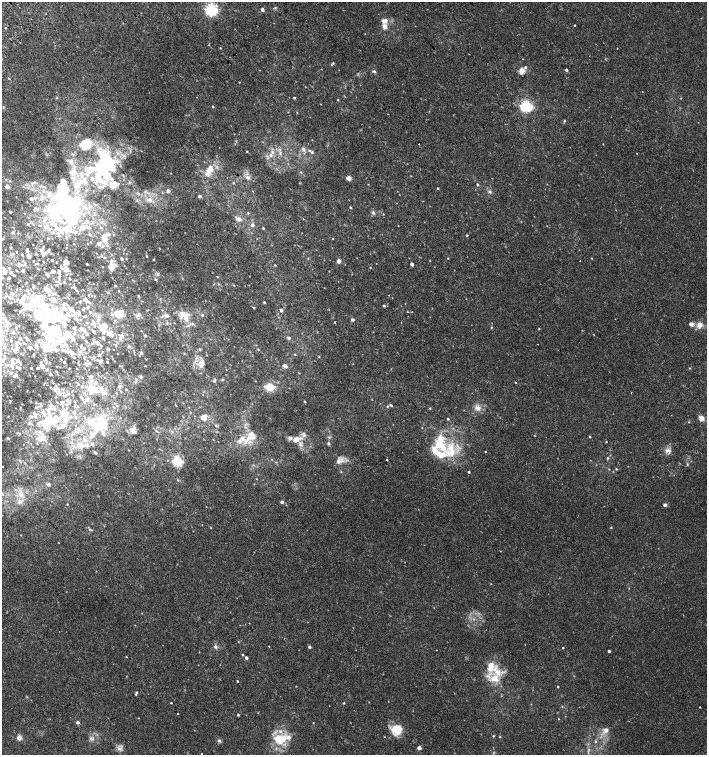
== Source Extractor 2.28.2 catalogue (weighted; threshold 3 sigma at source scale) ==
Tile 11 of 4 x 4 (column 3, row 3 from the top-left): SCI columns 2999-4407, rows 1543-3047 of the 6060 x 6084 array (HDU 1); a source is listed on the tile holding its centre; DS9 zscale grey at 2 x 2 block average (1 PNG px = mean of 2 x 2 image px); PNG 709 x 757 px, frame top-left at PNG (2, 2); no overlay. Shown black and unused: <1% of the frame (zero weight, under 2 of 3 exposures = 2% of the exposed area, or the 3 px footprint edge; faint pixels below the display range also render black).
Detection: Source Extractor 2.28.2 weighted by HDU 2 'WHT'; one run over the whole footprint, this tile lists its part. Background 0.00538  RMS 0.0026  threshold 0.0118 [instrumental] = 3 sigma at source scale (4.5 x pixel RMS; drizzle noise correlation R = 1.50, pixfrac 1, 0.0396/0.0396 arcsec/px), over >= 5 px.
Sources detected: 471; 2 too faint to see at this stretch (2 x 2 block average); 12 inside a brighter object's white glare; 1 cosmic-ray / hot-pixel residue — not listed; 1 coinciding with a brighter row at this scale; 103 inside a brighter listed object's ellipse — not listed separately; the other 352 listed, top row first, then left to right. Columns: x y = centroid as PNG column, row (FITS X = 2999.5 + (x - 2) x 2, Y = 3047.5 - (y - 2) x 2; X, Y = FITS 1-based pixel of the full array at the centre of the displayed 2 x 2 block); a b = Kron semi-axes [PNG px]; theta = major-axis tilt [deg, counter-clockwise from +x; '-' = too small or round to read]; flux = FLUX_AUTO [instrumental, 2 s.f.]
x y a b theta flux
211 10 4 4 - 150
262 10 3 2 - 2.6
385 21 9 6 18 3.4
575 25 2 2 - 0.8
5 27 2 2 - 3.7
209 45 2 2 - 0.29
220 48 2 2 - 0.41
617 48 2 2 - 0.23
333 63 3 3 - 0.74
525 67 4 3 - 0.98
566 70 2 2 - 1.6
374 71 6 3 -21 0.94
522 71 3 3 - 17
9 78 3 2 - 0.5
57 98 3 3 - 0.46
294 98 2 2 - 0.75
338 100 2 2 - 0.44
526 106 4 4 - 130
3 107 3 2 - 0.38
213 107 2 2 - 0.69
297 113 2 2 - 0.32
388 114 2 2 - 0.35
564 121 3 3 - 0.68
419 144 2 2 - 0.3
303 149 6 4 -64 1.8
247 151 2 2 - 0.43
312 152 3 3 - 0.87
280 153 6 3 -80 1.2
271 155 5 4 - 1.9
210 169 10 8 36 6.9
102 171 47 36 -48 68
301 172 3 2 - 0.45
248 178 6 5 - 2
349 178 3 3 - 8.5
233 183 3 2 - 0.47
368 184 2 2 - 0.22
477 184 3 2 - 0.9
7 186 2 2 - 4.9
438 188 3 2 - 0.45
145 191 4 3 - 0.86
168 191 3 3 - 2.4
162 192 3 2 - 0.42
490 192 5 4 - 1.3
199 196 3 3 - 1.5
35 198 4 3 - 0.84
32 199 3 3 - 1.6
150 200 10 4 -18 3.5
66 202 41 26 84 93
350 207 2 2 - 0.77
34 210 3 2 - 0.47
45 210 5 4 - 2.3
50 210 5 4 - 4.1
10 212 2 2 - 1
373 212 4 4 - 1.4
383 214 2 2 - 0.26
76 217 33 19 45 38
239 219 7 5 -5 2.7
303 219 2 2 - 0.23
31 222 3 3 - 0.51
28 224 3 3 - 0.4
252 225 3 3 - 3.2
263 228 3 2 - 0.54
13 232 4 2 - 0.84
18 233 2 2 - 0.4
90 234 3 3 - 1.2
467 235 2 2 - 0.83
104 237 7 5 -75 5.6
48 239 3 3 - 0.49
333 239 2 2 - 0.27
99 243 7 5 -11 2.1
67 244 2 2 - 0.28
107 245 4 4 - 1.6
66 247 2 2 - 0.23
11 248 5 2 - 0.54
159 248 3 2 - 0.26
41 250 4 3 - 0.69
27 251 3 3 - 0.84
48 251 3 3 - 0.84
16 252 2 2 - 0.31
13 253 3 2 - 0.31
46 253 2 2 - 1.5
35 254 3 2 - 0.29
43 254 3 3 - 2
22 255 2 2 - 0.51
102 255 4 2 - 0.51
146 256 2 2 - 0.38
28 257 3 2 - 3
105 257 3 3 - 0.48
448 258 2 2 - 0.33
591 258 3 2 - 0.31
122 259 3 2 - 1.1
154 259 2 2 - 0.58
52 260 2 2 - 0.41
33 261 2 2 - 0.26
66 261 4 3 - 4.8
339 261 2 2 - 5.8
430 261 2 2 - 0.25
18 263 3 3 - 0.59
37 264 4 2 - 0.6
87 264 2 2 - 0.58
412 264 2 2 - 3.2
116 265 6 3 -34 0.99
275 265 2 2 - 0.48
9 267 3 2 - 0.49
103 267 2 2 - 0.26
111 267 6 4 89 7.3
370 267 2 2 - 0.32
66 269 6 5 - 4.3
4 271 4 3 - 4.3
23 271 2 2 - 1.5
53 271 4 2 - 2.2
11 273 3 3 - 1.1
47 274 2 2 - 1.8
14 275 2 2 - 0.46
60 275 7 3 73 1.3
158 275 5 3 - 0.96
217 277 3 2 - 0.33
9 278 2 2 - 1.3
69 279 2 2 - 0.45
156 279 3 3 - 0.51
64 282 3 2 - 0.46
219 284 3 2 - 0.42
57 285 2 2 - 0.38
115 285 2 2 - 0.91
233 285 3 2 - 0.3
33 287 3 3 - 0.66
51 287 3 3 - 0.6
74 287 4 3 - 1.1
27 290 3 3 - 0.62
119 291 3 2 - 0.3
389 295 2 2 - 0.27
138 296 2 2 - 0.65
9 297 5 3 - 0.97
23 298 5 4 - 1.6
160 298 3 2 - 0.28
86 300 4 3 - 3.1
80 302 3 2 - 0.51
264 302 2 2 - 0.65
384 306 3 3 - 0.76
253 307 3 2 - 0.97
87 308 4 3 - 0.66
83 309 3 2 - 0.55
148 310 2 2 - 0.29
281 310 3 3 - 1.2
53 311 32 19 -41 32
20 312 2 2 - 0.35
79 312 4 3 - 0.91
90 312 3 3 - 0.63
3 314 2 2 - 0.89
119 314 11 9 0 9
167 315 4 3 - 2.8
202 315 3 3 - 0.73
86 316 3 2 - 0.4
137 316 6 4 40 1.7
186 318 14 6 -79 6
352 320 4 4 - 1
87 322 3 2 - 0.46
335 322 2 2 - 0.39
94 323 7 3 -60 2.5
167 323 4 3 - 0.73
175 323 2 2 - 0.27
691 324 6 6 - 2.1
6 325 8 5 24 2.4
122 325 2 2 - 0.31
700 325 3 3 - 14
491 327 2 2 - 0.37
16 328 3 2 - 0.99
539 328 3 2 - 0.4
84 331 4 3 - 1.9
103 331 9 9 - 5.8
141 331 2 2 - 0.23
13 332 5 3 - 0.81
94 332 3 2 - 1
2 333 7 4 51 2.3
43 334 3 3 - 0.98
87 334 3 3 - 0.69
145 335 3 3 - 0.74
47 337 5 4 - 5.7
83 337 3 3 - 0.85
73 338 4 3 - 2.2
120 338 4 4 - 1.6
289 338 5 3 - 0.99
27 339 3 2 - 1.2
59 339 12 11 - 10
2 340 4 4 - 1.4
11 341 3 2 - 0.32
38 341 4 3 - 0.81
86 341 4 2 - 0.5
94 341 3 3 - 0.74
42 342 4 3 - 0.98
117 342 3 2 - 0.33
24 343 3 2 - 0.46
97 343 2 2 - 3.1
92 344 2 2 - 0.44
115 345 3 2 - 0.36
81 346 4 2 - 0.49
101 346 3 2 - 0.4
129 346 4 3 - 0.89
29 347 3 2 - 0.91
36 347 3 2 - 1.4
17 349 5 4 - 1.2
84 349 3 2 - 0.71
108 349 2 2 - 2.4
199 349 3 3 - 0.77
15 350 3 3 - 2.1
113 350 2 2 - 0.2
68 351 4 3 - 1.9
72 353 3 3 - 2.6
141 353 3 3 - 2.1
34 354 2 2 - 0.62
99 355 2 2 - 1.2
4 356 4 3 - 1
84 356 3 2 - 0.46
74 357 2 2 - 0.57
94 357 4 3 - 0.74
319 357 3 2 - 0.37
61 359 2 2 - 0.29
12 360 4 3 - 2.5
97 360 3 3 - 0.57
102 360 3 2 - 0.38
2 361 7 4 -11 2.2
18 361 3 3 - 2.1
40 362 2 2 - 0.2
64 362 2 2 - 1.4
107 362 2 2 - 0.46
50 363 2 2 - 0.31
353 364 2 2 - 0.28
7 365 7 4 -6 2.2
201 365 9 6 83 3.1
42 366 4 3 - 2.4
87 366 2 2 - 0.36
145 366 2 2 - 0.47
285 366 5 4 - 2
17 367 5 3 - 1.9
31 368 2 2 - 0.62
37 368 2 2 - 1.5
690 368 3 2 - 0.36
226 369 2 2 - 0.2
47 370 3 2 - 0.5
11 373 5 4 - 1.3
50 374 2 2 - 1.3
16 375 3 3 - 1.3
91 377 4 3 - 1.6
141 377 4 4 - 1.1
214 379 4 3 - 0.71
222 379 3 2 - 0.38
255 381 2 2 - 0.23
515 382 2 2 - 0.42
78 384 3 2 - 0.44
119 386 5 3 - 0.9
50 387 2 2 - 0.23
269 387 4 3 - 45
57 389 10 4 -48 2.6
126 389 2 2 - 0.54
94 390 12 10 2 8.6
69 393 3 2 - 0.28
64 396 3 2 - 0.44
82 398 5 3 - 0.9
86 399 5 4 - 1.8
305 401 3 2 - 0.35
10 402 2 2 - 0.31
63 402 6 4 38 1.4
69 403 3 2 - 0.5
94 404 2 2 - 0.33
42 405 3 2 - 0.39
51 405 4 4 - 1.2
66 405 4 2 - 0.5
391 405 5 2 - 0.81
176 406 3 2 - 0.34
387 406 3 3 - 0.52
36 407 3 3 - 0.52
430 408 3 2 - 0.42
478 408 9 7 -19 3.9
71 417 4 3 - 0.85
204 417 5 5 - 4.7
701 418 7 6 - 2.9
448 419 2 2 - 0.8
47 424 21 18 29 25
102 424 19 16 8 28
216 425 3 2 - 0.38
78 429 4 4 - 1.3
131 429 7 5 -76 2.6
19 433 3 3 - 0.8
251 436 19 12 49 11
329 437 4 3 - 0.74
590 437 2 2 - 0.74
8 438 4 3 - 0.78
296 439 13 7 22 6.1
85 440 7 4 -51 2.6
606 442 2 2 - 0.32
328 443 4 3 - 0.88
92 444 5 4 - 1.2
78 445 5 3 - 1.7
451 450 32 20 -70 27
669 451 8 7 - 2.8
95 452 4 3 - 0.78
485 452 2 2 - 0.33
608 458 3 3 - 0.63
387 460 2 2 - 0.57
20 461 4 3 - 0.65
178 461 3 3 - 82
338 461 7 6 - 2.7
687 464 4 3 - 0.54
3 467 2 2 - 0.45
616 469 3 3 - 0.52
178 480 3 2 - 0.47
48 484 3 3 - 2
2 494 3 2 - 0.47
20 495 7 5 26 2.9
20 501 7 5 -59 2.3
282 502 2 2 - 2.4
67 504 2 2 - 0.34
665 505 4 3 - 1.6
89 529 3 3 - 0.72
59 543 2 2 - 0.25
491 584 2 2 - 0.22
474 619 3 3 - 0.6
249 623 2 2 - 0.2
269 646 2 2 - 0.3
215 647 6 5 - 1.6
309 647 3 3 - 1.3
563 647 3 2 - 0.4
436 650 2 2 - 0.21
609 651 2 2 - 1.2
242 655 3 3 - 0.48
126 657 2 2 - 0.4
246 658 3 2 - 1.9
497 671 20 9 -50 11
237 681 2 2 - 0.6
558 687 2 2 - 0.45
136 692 3 2 - 0.56
454 693 2 2 - 0.19
388 701 2 2 - 0.19
171 703 3 2 - 0.38
344 703 2 2 - 0.61
700 707 2 2 - 0.35
178 713 2 2 - 0.79
238 715 3 2 - 0.72
139 718 2 2 - 0.26
558 719 2 2 - 0.28
78 722 3 2 - 2.1
313 723 2 2 - 0.27
397 729 11 11 - 14
606 730 6 6 - 3
493 736 3 2 - 0.57
19 738 3 3 - 13
280 739 18 13 1 16
219 741 5 4 - 1.2
596 742 3 2 - 0.54
419 748 2 2 - 5.5
119 749 7 5 -36 2.3
201 753 2 2 - 0.55
Isophote crosses this tile's border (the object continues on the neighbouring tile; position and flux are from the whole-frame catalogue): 5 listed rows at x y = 4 271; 2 333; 2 340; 2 361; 7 365
Diffuse or blended objects may show on this block-average render without a row.